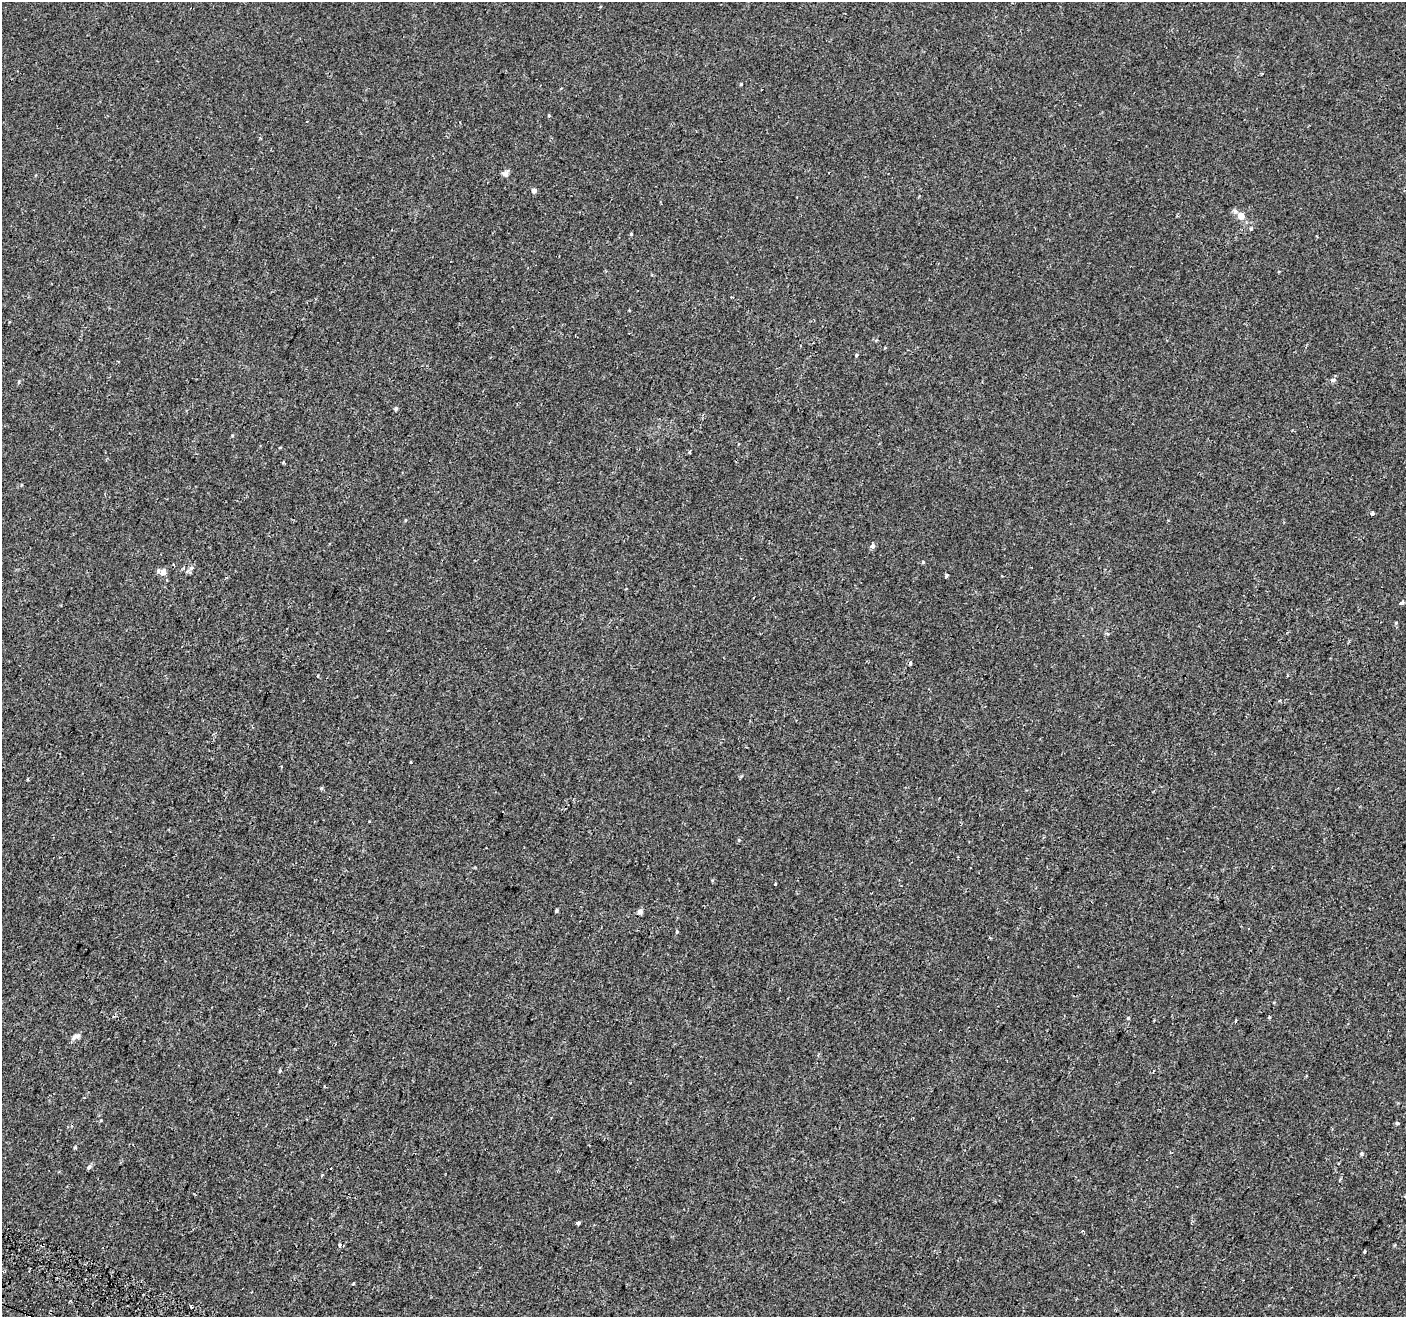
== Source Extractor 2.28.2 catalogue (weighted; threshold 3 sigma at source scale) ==
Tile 7 of 4 x 4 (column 3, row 2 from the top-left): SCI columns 2861-4264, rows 2887-4201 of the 5713 x 5842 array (HDU 1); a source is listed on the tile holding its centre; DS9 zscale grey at full resolution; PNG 1408 x 1319 px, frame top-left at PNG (2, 2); no overlay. Shown black and unused: <1% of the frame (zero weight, under 2 of 3 exposures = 3% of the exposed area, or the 3 px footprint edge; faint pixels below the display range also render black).
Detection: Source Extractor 2.28.2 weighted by HDU 2 'WHT'; one run over the whole footprint, this tile lists its part. Background 9.13e-04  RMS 0.0031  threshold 0.0138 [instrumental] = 3 sigma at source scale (4.5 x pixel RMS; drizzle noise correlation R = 1.50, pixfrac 1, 0.0396/0.0396 arcsec/px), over >= 5 px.
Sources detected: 49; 5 cosmic-ray / hot-pixel residue — not listed; the other 44 listed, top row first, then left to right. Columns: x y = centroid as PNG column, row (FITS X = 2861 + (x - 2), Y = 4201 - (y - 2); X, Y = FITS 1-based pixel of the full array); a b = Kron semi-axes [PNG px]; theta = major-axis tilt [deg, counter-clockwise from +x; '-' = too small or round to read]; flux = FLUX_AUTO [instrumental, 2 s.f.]
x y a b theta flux
741 84 4 3 - 0.27
549 115 4 4 - 0.28
505 174 9 7 57 1.1
534 191 5 4 - 1.3
1241 216 9 9 - 2.3
1251 228 5 5 - 0.36
631 234 4 4 - 0.29
856 355 5 4 - 0.34
1333 380 7 6 - 0.92
19 381 5 4 - 0.31
396 409 4 4 - 0.56
280 447 4 3 - 0.21
21 485 5 3 - 0.23
1372 513 3 3 - 1.6
406 520 5 3 - 0.24
872 546 5 5 - 1.2
923 562 5 4 - 0.28
191 568 7 5 41 0.75
158 571 6 5 - 0.6
163 572 5 5 - 2.5
947 575 4 3 - 4.1
1401 603 7 3 41 0.52
1396 623 5 4 - 0.29
411 762 3 2 - 0.38
321 788 4 4 - 0.41
739 840 5 3 - 0.27
775 884 3 3 - 0.44
556 911 4 3 - 0.4
640 911 5 4 - 1.6
677 932 5 4 - 0.32
1269 1017 4 4 - 0.27
1128 1018 4 4 - 0.38
1236 1021 4 3 - 0.29
75 1037 13 6 19 1.3
280 1071 5 4 - 0.36
1398 1123 4 3 - 2
75 1147 5 4 - 0.34
1361 1153 5 5 - 0.53
89 1167 6 5 - 0.79
578 1223 3 3 - 2
340 1245 5 3 - 0.32
1364 1251 4 3 - 0.35
353 1283 3 3 - 0.52
191 1306 4 3 - 0.7